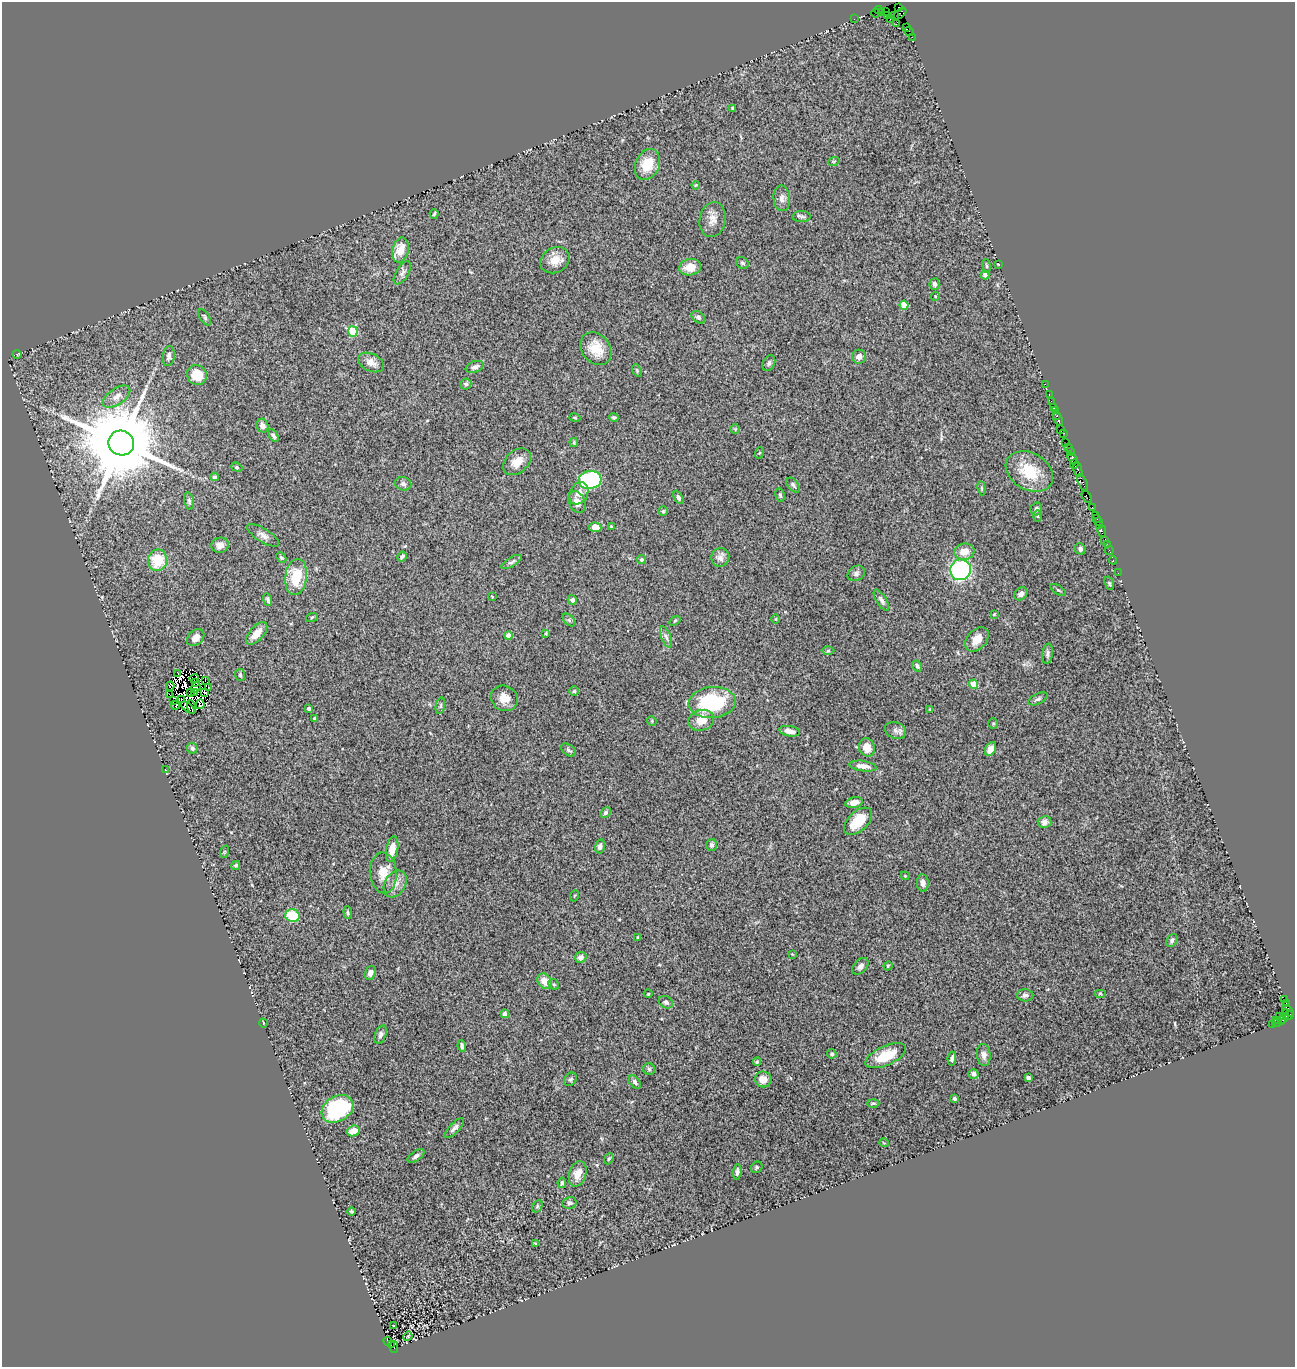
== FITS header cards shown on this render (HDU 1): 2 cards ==
NAXIS1  =                 1293
NAXIS2  =                 1365

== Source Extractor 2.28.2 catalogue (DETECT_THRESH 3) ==
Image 1293 x 1365 px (HDU 1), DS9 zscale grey, 1 PNG px = 1 image px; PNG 1297 x 1369 px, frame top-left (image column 1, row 1365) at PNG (2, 2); each listed source drawn as its Kron ellipse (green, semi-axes under 4 px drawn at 4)
Background 1.72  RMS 0.11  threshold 0.323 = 3 sigma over >= 5 px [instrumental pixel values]
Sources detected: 263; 15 with non-positive FLUX_AUTO (blend fragments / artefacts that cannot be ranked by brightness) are neither listed nor drawn; the other 248 listed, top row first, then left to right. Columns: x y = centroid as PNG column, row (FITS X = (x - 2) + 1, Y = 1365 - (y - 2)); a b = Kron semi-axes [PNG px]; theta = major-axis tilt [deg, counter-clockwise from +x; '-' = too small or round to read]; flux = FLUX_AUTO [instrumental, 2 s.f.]
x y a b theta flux
899 7 2 2 - 5.4
879 10 4 2 - 210
885 12 3 2 - 110
876 13 4 2 - 46
881 13 4 2 - 150
900 14 7 4 40 160
888 15 2 2 - 35
894 16 3 2 - 130
854 19 2 2 - 19
890 19 4 2 - 33
896 24 4 2 - 34
906 27 3 2 - 140
909 31 5 3 - 98
912 37 2 2 - 43
733 108 4 3 - 8.4
834 161 6 3 19 7.4
647 164 16 12 66 190
696 185 4 3 - 6.1
782 198 13 8 -86 39
434 214 5 3 - 9.7
802 216 9 5 1 19
713 220 18 13 79 71
400 250 13 8 77 110
555 260 15 12 31 87
742 263 6 5 - 13
999 264 3 2 - 18
986 266 7 3 -82 9.6
690 267 11 8 11 95
402 273 13 6 58 30
985 275 4 4 - 21
934 284 6 5 - 22
935 296 4 4 - 7.4
904 305 4 4 - 170
205 317 9 4 -57 15
698 317 7 5 -39 17
353 331 5 4 - 400
596 349 18 14 -53 140
17 354 4 3 - 5.8
169 356 10 6 84 26
859 357 7 7 - 39
371 362 13 8 -25 55
769 363 8 6 63 19
475 367 9 5 20 26
637 370 6 4 -68 10
197 375 10 9 - 170
466 384 6 5 - 18
1045 384 2 2 - 46
1049 395 3 2 - 79
117 397 16 8 34 60
1051 401 2 2 - 48
1054 407 3 2 - 23
1055 411 2 2 - 80
1057 415 3 3 - 160
614 417 5 4 - 13
575 418 5 4 - 8.3
1058 419 7 2 -72 190
262 426 7 6 - 39
735 429 5 5 - 9.3
1060 429 2 2 - 23
1064 433 3 2 - 94
273 436 7 3 -58 17
574 442 4 3 - 9.7
121 443 13 12 - 120000
1066 443 2 2 - 62
1068 447 3 2 - 94
1070 451 3 2 - 140
759 453 6 3 70 7.7
1073 458 6 3 -58 330
517 462 15 11 42 85
1074 464 5 2 - 280
237 467 6 4 -22 10
1078 469 8 3 -72 760
1029 471 25 18 -30 260
214 477 4 4 - 13
590 480 11 9 13 630
1082 482 9 3 -65 700
403 484 8 6 -15 20
793 485 8 5 -51 17
982 488 7 3 -81 8.5
579 493 12 9 61 59
780 495 7 4 -79 13
678 497 7 4 -62 17
1087 497 7 3 -59 150
189 501 9 5 -76 15
577 502 11 8 -66 54
1092 507 2 2 - 46
1036 509 6 5 - 21
663 511 5 5 - 9.8
1095 515 2 2 - 140
1037 516 6 4 -89 9
1096 518 3 2 - 150
1098 522 3 2 - 110
611 526 3 3 - 7
1099 526 3 3 - 210
595 527 6 4 -4 150
1102 531 6 3 -76 150
263 535 18 6 -32 39
1105 540 4 3 - 180
1107 544 3 2 - 95
220 545 9 7 7 45
1080 549 6 5 - 19
1109 550 4 2 - 100
964 552 10 8 9 97
402 557 5 3 - 14
720 557 9 9 - 42
281 558 6 4 -48 10
641 559 4 4 - 16
157 560 10 9 - 220
1113 560 4 2 - 69
512 562 11 4 31 20
961 570 10 10 - 930
856 573 9 7 34 25
1118 573 2 2 - 23
296 577 18 11 82 250
1109 583 7 4 -71 9.9
1058 590 9 3 -33 8.9
1021 594 7 5 45 35
492 597 4 4 - 6
268 600 6 4 -73 17
572 600 5 4 - 23
881 600 12 5 -58 23
994 614 4 3 - 6.2
312 617 6 3 19 6.8
776 619 5 3 - 6.5
569 620 7 4 -45 15
675 621 6 3 37 8.4
257 633 14 7 48 84
546 633 3 3 - 7.5
508 636 4 4 - 76
196 637 10 7 44 47
666 637 11 5 -68 24
977 639 14 9 46 93
828 651 6 4 0 11
1047 654 10 5 81 20
917 666 6 4 -55 18
178 673 3 2 - 17
240 675 6 5 - 10
194 678 5 2 - 11
205 681 3 2 - 14
196 683 3 2 - 1
974 684 4 4 - 110
170 686 4 3 - 27
196 687 5 2 - 8.7
208 688 3 2 - 11
574 691 4 4 - 12
190 692 3 2 - 20
194 692 2 2 - 8.5
205 692 4 2 - 14
169 694 3 2 - 3.9
504 698 14 12 -33 82
182 699 3 2 - 5.4
1038 699 10 5 27 18
173 700 3 2 - 13
712 702 23 15 4 580
200 704 5 3 - 0.71
175 705 5 2 - 9.6
440 706 8 4 77 14
191 707 7 2 -75 7.2
188 708 8 3 -38 15
309 709 4 3 - 17
930 709 4 3 - 7.6
315 718 3 3 - 10
701 720 13 10 16 100
652 721 5 4 - 7.8
993 723 5 5 - 9.9
895 730 11 8 -20 30
790 731 10 5 -10 43
867 747 9 8 - 76
192 748 5 5 - 18
990 749 7 5 60 65
568 750 8 5 -35 15
863 766 14 5 -8 56
165 770 2 2 - 4.5
854 802 8 5 13 52
605 813 6 4 47 13
858 821 17 9 43 180
1045 822 7 6 - 31
712 845 6 5 - 16
600 846 7 5 75 29
392 849 13 6 80 88
224 852 6 4 71 7.1
236 865 5 4 - 11
383 873 20 13 -85 110
905 876 4 4 - 7.4
923 883 9 6 -87 37
395 884 14 10 59 62
574 896 5 3 - 6.3
348 913 6 4 -84 12
292 916 7 6 - 260
637 938 3 2 - 5.8
1172 940 7 5 63 21
792 954 4 3 - 5.6
580 957 6 5 - 34
860 966 10 6 45 28
888 966 5 4 - 7.9
370 973 7 5 69 32
545 981 8 6 -53 87
554 984 6 5 - 12
1100 993 6 4 0 6.6
648 994 4 3 - 4.7
1025 995 8 6 -2 25
1284 999 3 2 - 400
666 1002 7 6 - 20
1286 1003 3 2 - 25
1288 1011 7 4 -45 140
505 1014 4 4 - 22
1289 1015 4 3 - 230
1284 1016 8 3 65 350
1279 1017 2 2 - 60
1275 1020 3 3 - 96
1281 1021 3 2 - 130
1277 1022 5 2 - 89
263 1023 4 3 - 5.4
1272 1025 3 2 - 61
381 1035 9 5 68 23
462 1046 6 4 -81 20
832 1054 5 4 - 12
984 1055 11 6 -85 34
886 1056 22 9 24 180
952 1058 7 3 81 19
757 1062 4 4 - 9.3
649 1069 6 6 - 15
973 1074 5 5 - 19
1028 1078 4 3 - 34
570 1079 7 6 - 14
763 1079 8 8 - 70
635 1082 7 5 -50 21
954 1099 3 3 - 19
873 1103 6 3 0 9.1
337 1109 17 12 31 700
454 1128 13 5 45 25
353 1131 6 5 - 87
884 1143 5 3 - 5.4
416 1156 10 5 36 24
609 1159 6 4 67 9.3
757 1167 6 5 - 11
737 1172 8 4 85 23
578 1174 13 8 72 79
562 1183 5 3 - 14
569 1203 7 6 - 21
537 1206 6 4 61 9.8
352 1211 4 4 - 11
535 1243 3 3 - 4.8
393 1326 3 2 - 10
408 1336 5 3 - 5.7
388 1341 4 3 - 440
391 1345 4 3 - 350
394 1347 6 2 87 220
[15 non-positive-flux detections neither listed nor drawn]